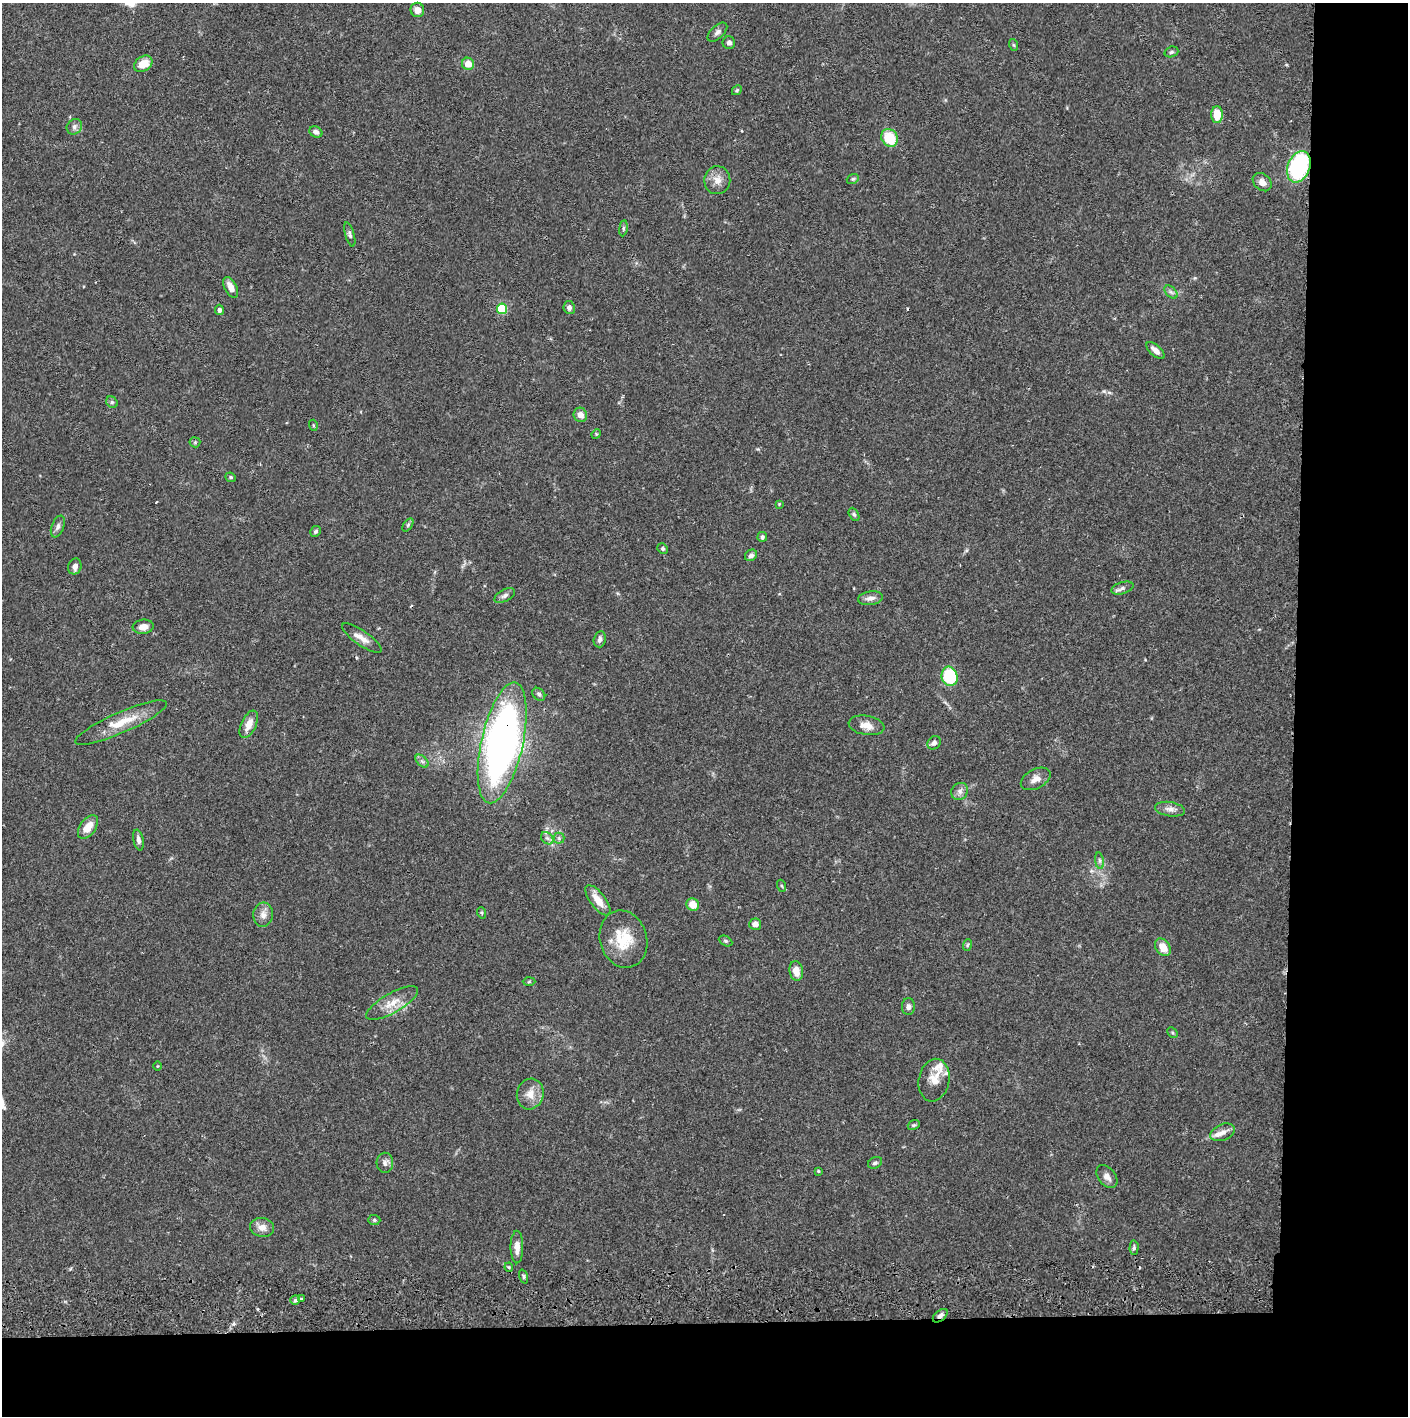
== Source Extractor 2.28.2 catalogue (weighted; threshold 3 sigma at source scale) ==
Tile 9 of 3 x 3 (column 3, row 3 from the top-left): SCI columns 2817-4222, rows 57-1470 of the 4229 x 4357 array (HDU 1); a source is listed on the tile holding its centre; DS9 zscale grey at full resolution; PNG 1410 x 1418 px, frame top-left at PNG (2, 3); each listed source drawn as its Kron ellipse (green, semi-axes under 4 px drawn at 4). Shown black and unused: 14% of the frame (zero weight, under 2 of 3 exposures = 3% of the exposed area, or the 3 px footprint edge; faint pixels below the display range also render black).
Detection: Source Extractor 2.28.2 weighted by HDU 2 'WHT'; one run over the whole footprint, this tile lists its part. Background 0.0681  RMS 0.0049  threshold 0.0219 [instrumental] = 3 sigma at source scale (4.5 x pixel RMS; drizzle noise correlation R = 1.50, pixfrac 1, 0.05/0.05 arcsec/px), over >= 5 px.
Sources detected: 101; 3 cosmic-ray / hot-pixel residue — neither listed nor drawn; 4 inside a brighter listed object's ellipse — not listed separately; the other 94 listed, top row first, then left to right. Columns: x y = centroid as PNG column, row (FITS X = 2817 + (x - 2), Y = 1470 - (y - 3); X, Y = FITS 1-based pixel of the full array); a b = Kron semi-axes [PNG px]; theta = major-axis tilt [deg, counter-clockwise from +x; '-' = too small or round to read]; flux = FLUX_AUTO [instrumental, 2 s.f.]
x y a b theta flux
417 10 7 6 - 3.5
717 32 12 6 43 1.9
729 43 6 6 - 1.5
1014 45 6 4 -70 0.6
1171 52 7 5 18 0.93
143 64 10 7 34 7.7
468 64 6 6 - 5.5
737 90 5 4 - 0.63
1217 115 8 5 90 9.5
74 127 8 7 - 1.8
316 132 7 5 -26 1.7
890 138 9 8 - 15
1299 167 16 11 68 54
853 179 6 4 22 0.73
717 180 14 13 - 4.5
1262 182 10 8 -42 3.1
623 228 8 4 82 0.85
350 234 12 4 -74 1.3
231 287 11 6 -63 4
1171 292 8 4 -44 1.3
569 307 6 5 - 1.9
502 309 5 5 - 28
219 310 5 4 - 1.2
1156 351 11 5 -42 3
112 402 6 5 - 0.87
580 415 7 6 - 3.4
313 425 5 3 - 0.47
596 434 5 4 - 0.49
195 442 5 5 - 0.69
231 477 5 4 - 0.76
779 504 4 3 - 0.37
854 514 7 4 -62 0.92
408 525 7 4 54 0.74
58 527 11 6 68 1.8
316 531 6 5 - 0.89
762 537 5 4 - 1.1
663 549 5 5 - 0.81
751 555 6 5 - 1.6
75 566 8 6 73 2.1
1122 588 11 5 18 1.7
505 596 11 5 28 1.7
870 598 12 7 8 2.6
143 627 10 7 6 3.4
362 638 23 7 -35 4.4
600 639 8 6 77 1.6
950 676 10 8 -73 23
539 694 7 5 -45 1.1
121 723 50 10 24 12
249 724 15 7 66 4.9
866 725 18 9 -9 4.9
502 743 62 21 77 250
934 743 7 6 - 1.9
422 761 8 4 -45 1.2
1036 779 16 9 28 4
960 791 9 8 - 2.2
1170 809 15 7 -9 2.8
88 827 13 8 55 6.2
547 838 7 5 -44 1.4
559 838 5 5 - 0.89
138 840 10 5 -78 1.8
1099 861 8 4 -82 1.1
782 886 6 4 -70 0.63
598 900 18 7 -53 6.4
693 904 6 6 - 6.5
482 913 6 3 -71 0.59
263 915 12 10 83 3.3
755 924 6 6 - 3
623 939 29 23 -74 16
726 941 7 5 -27 0.82
967 945 6 3 70 0.62
1163 947 9 7 -56 6
796 971 10 6 -81 4.8
529 982 6 4 2 0.58
392 1003 29 10 30 7.4
908 1007 8 6 89 1.7
1172 1033 6 4 -45 0.63
157 1066 5 3 - 0.4
934 1080 21 15 80 6.7
530 1094 15 13 73 5.8
914 1125 6 4 20 0.69
1223 1132 13 8 22 3.1
385 1163 10 8 -88 2
875 1163 7 5 27 1.1
818 1171 4 4 - 0.45
1107 1177 13 8 -51 3.1
374 1220 6 5 - 0.83
262 1227 12 9 -11 3.8
517 1247 16 6 -90 4.3
1134 1248 7 4 87 0.84
509 1267 4 4 - 0.52
524 1276 7 3 -71 0.73
302 1299 3 3 - 2.5
295 1300 5 4 - 0.96
940 1316 8 5 40 1.9
Overlapping masked pixels (flux is a lower limit): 3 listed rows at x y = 1299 167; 502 743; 940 1316